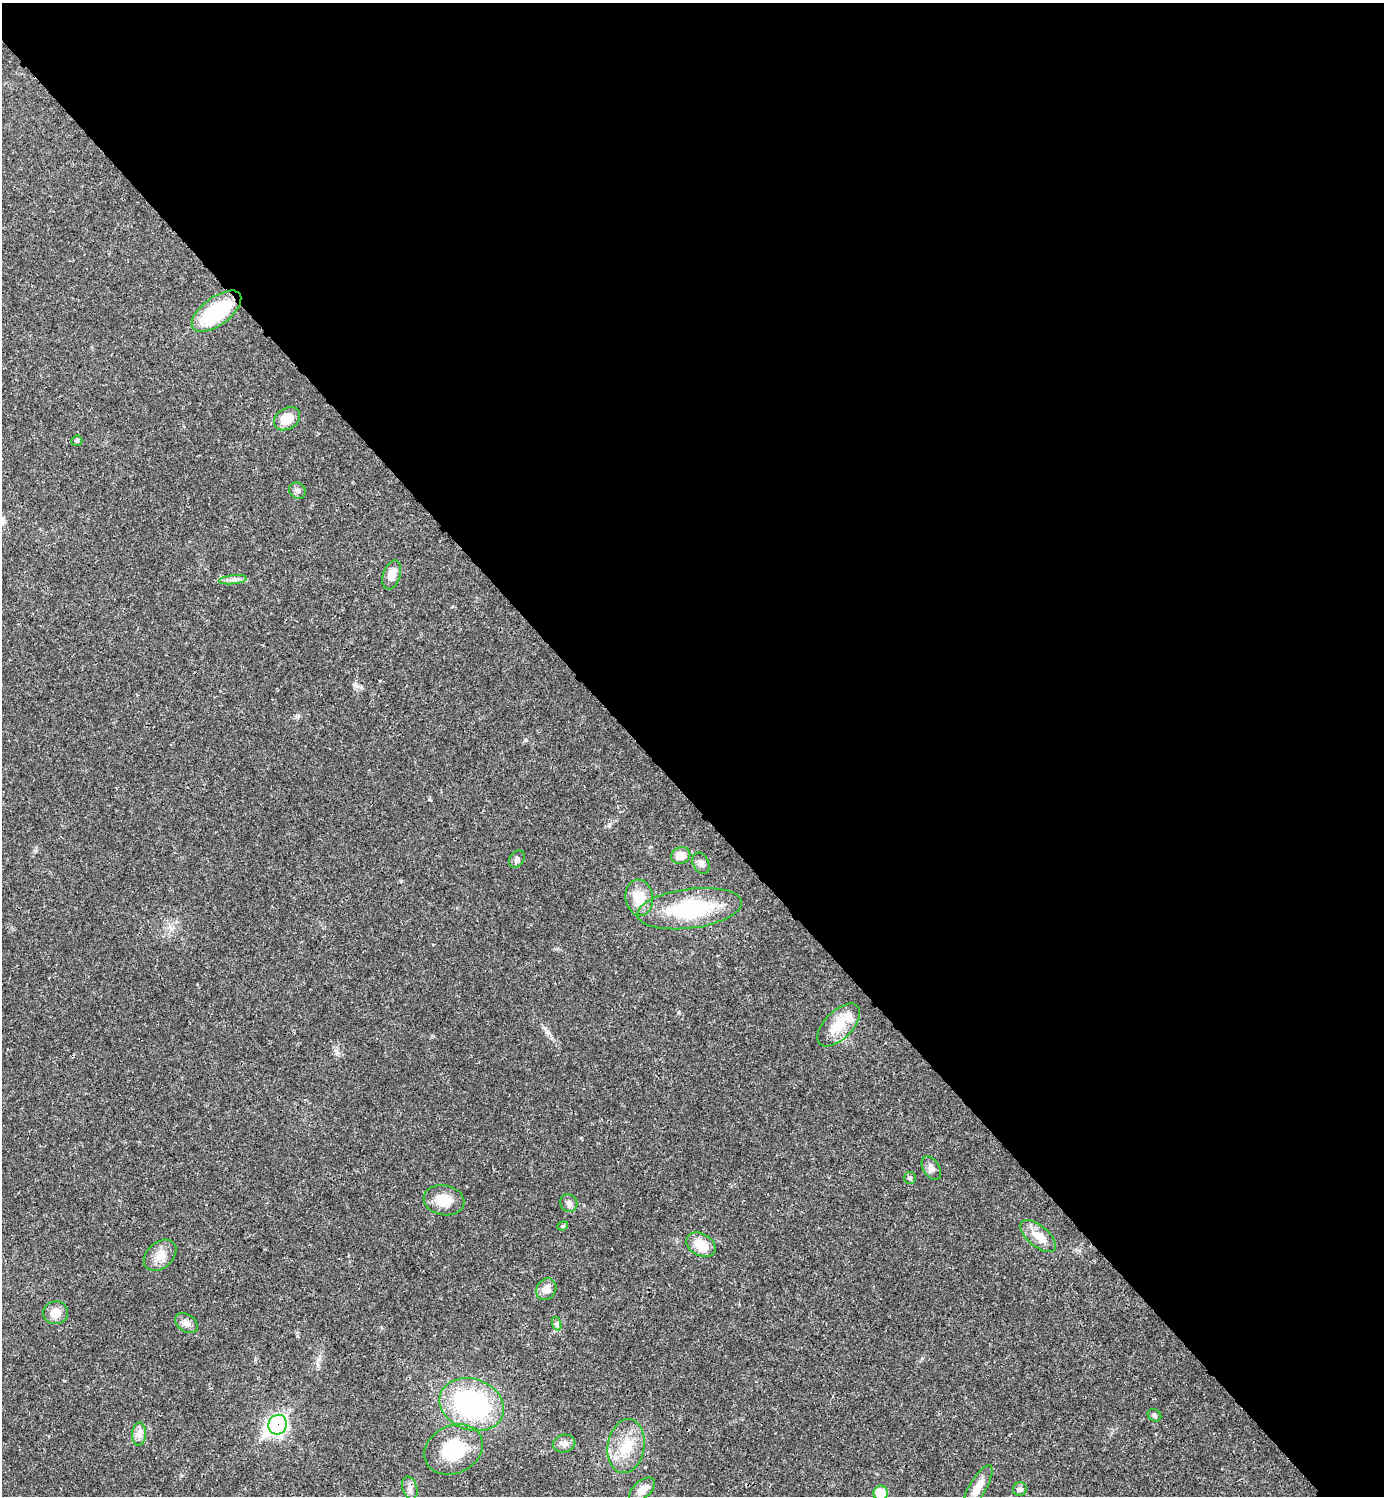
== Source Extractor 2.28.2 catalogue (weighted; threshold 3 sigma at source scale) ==
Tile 3 of 4 x 4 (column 3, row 1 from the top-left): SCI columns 3061-4442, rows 4483-5976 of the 5980 x 5981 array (HDU 1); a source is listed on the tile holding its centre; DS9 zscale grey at full resolution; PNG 1386 x 1498 px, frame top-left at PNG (2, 3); each listed source drawn as its Kron ellipse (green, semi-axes under 4 px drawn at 4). Shown black and unused: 53% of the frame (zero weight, under 3 of 4 exposures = <1% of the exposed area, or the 3 px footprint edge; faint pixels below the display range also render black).
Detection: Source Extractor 2.28.2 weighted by HDU 2 'WHT'; one run over the whole footprint, this tile lists its part. Background 0.0194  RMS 0.0023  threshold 0.0102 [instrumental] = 3 sigma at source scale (4.5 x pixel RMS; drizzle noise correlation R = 1.50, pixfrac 1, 0.05/0.05 arcsec/px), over >= 5 px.
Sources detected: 38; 1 inside a brighter object's white glare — neither listed nor drawn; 1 inside a brighter listed object's ellipse — not listed separately; the other 36 listed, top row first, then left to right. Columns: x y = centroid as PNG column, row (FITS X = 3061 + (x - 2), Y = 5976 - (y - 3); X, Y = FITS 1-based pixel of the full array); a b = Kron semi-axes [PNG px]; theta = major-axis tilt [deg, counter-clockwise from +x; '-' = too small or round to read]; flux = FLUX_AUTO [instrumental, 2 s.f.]
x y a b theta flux
217 311 29 14 37 16
287 419 14 10 34 3.7
77 441 5 5 - 0.39
297 491 9 8 - 0.77
392 575 15 8 72 2.4
233 580 14 4 6 1
681 856 10 8 22 2.8
517 859 9 7 58 0.7
701 863 11 7 -65 0.94
639 898 18 14 -81 4.6
690 909 53 20 7 19
839 1025 27 14 45 5.5
931 1168 13 8 -59 1.3
910 1178 6 6 - 0.44
444 1200 20 15 -11 4.3
569 1203 9 8 - 1
563 1226 5 4 - 0.3
1038 1236 21 10 -40 2.8
701 1245 16 11 -29 4.4
160 1255 18 13 42 2.8
546 1289 11 9 55 1.8
56 1313 12 11 - 2.7
186 1323 12 8 -35 1.3
557 1324 7 4 -72 0.48
472 1404 33 25 -20 33
1154 1415 7 5 -33 0.47
278 1425 10 9 - 49
139 1434 11 7 85 1.2
564 1444 11 9 13 1.1
626 1446 27 18 81 6.6
454 1449 30 24 25 12
410 1488 12 7 -72 1.1
978 1488 26 8 60 3.1
1020 1489 7 7 - 0.69
642 1490 15 8 42 2
881 1493 7 7 - 5.9
Overlapping masked pixels (flux is a lower limit): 1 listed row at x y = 278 1425
Isophote crosses this tile's border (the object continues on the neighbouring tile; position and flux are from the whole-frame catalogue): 1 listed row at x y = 881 1493
Unlisted compact peaks at least as high as the median listed source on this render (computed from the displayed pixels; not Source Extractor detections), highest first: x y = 609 824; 679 1012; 298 716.